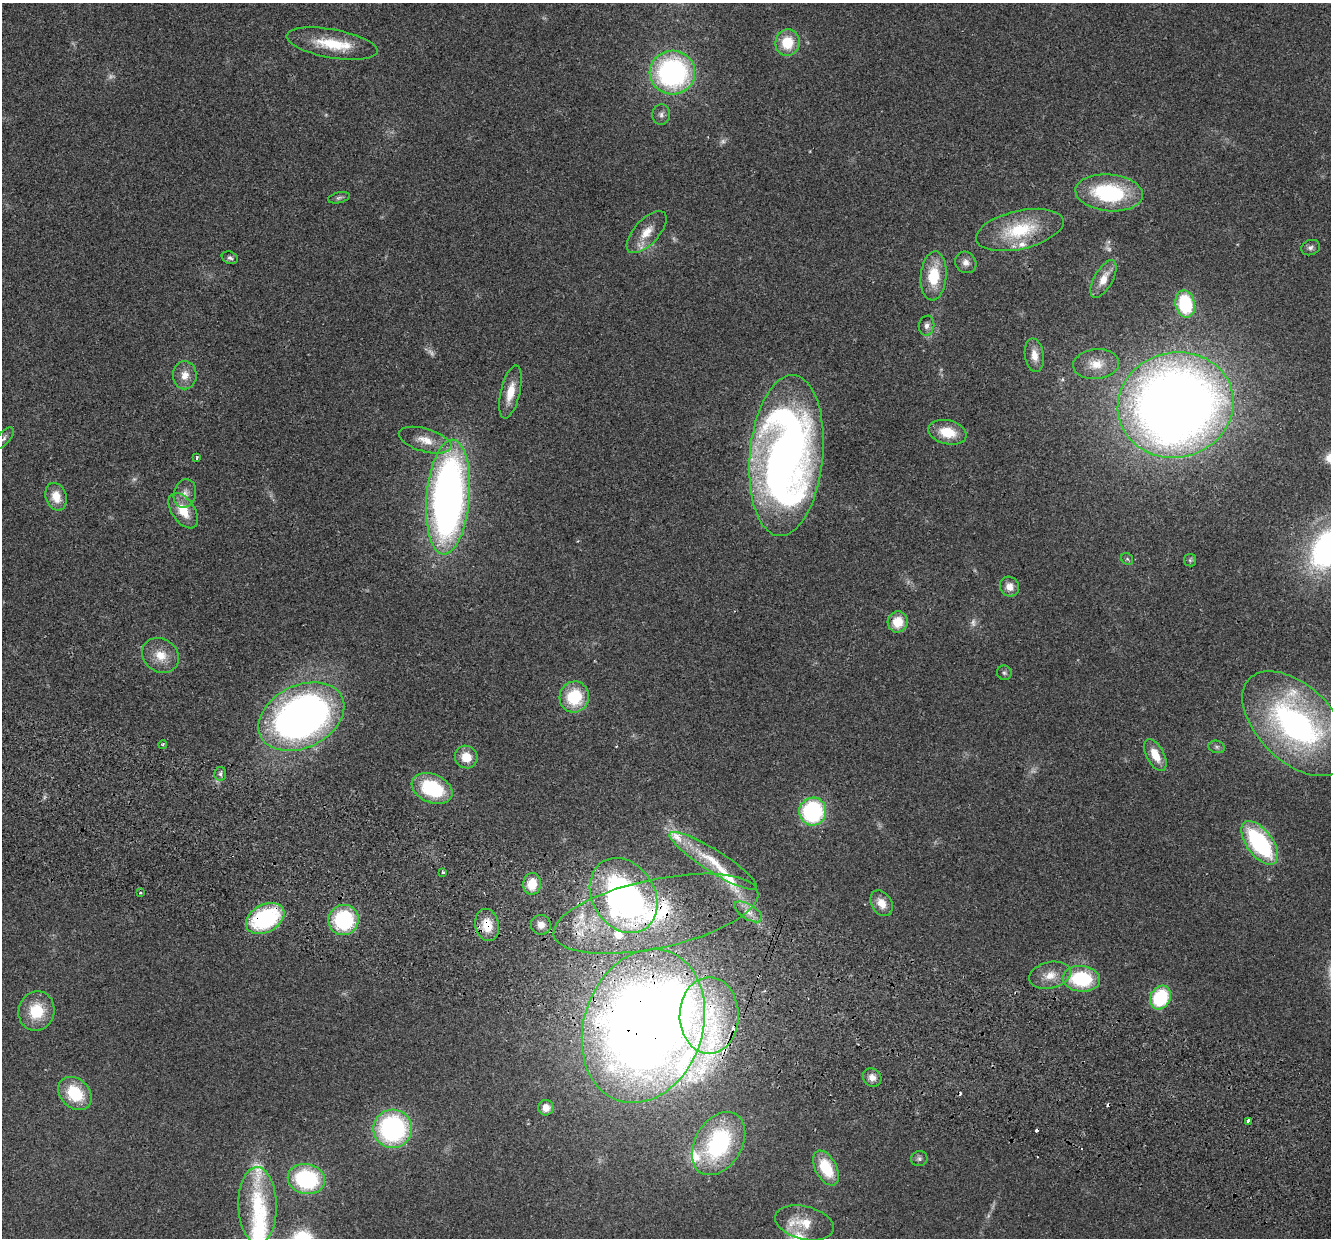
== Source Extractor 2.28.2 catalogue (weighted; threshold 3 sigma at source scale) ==
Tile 6 of 4 x 4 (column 2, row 2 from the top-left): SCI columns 1351-2679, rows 2657-3892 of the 5357 x 5440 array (HDU 1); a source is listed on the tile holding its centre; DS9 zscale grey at full resolution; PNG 1333 x 1240 px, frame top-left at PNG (2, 3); each listed source drawn as its Kron ellipse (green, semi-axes under 4 px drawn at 4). Shown black and unused: <1% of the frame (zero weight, under 2 of 3 exposures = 3% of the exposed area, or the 3 px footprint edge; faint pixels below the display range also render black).
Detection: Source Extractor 2.28.2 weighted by HDU 2 'WHT'; one run over the whole footprint, this tile lists its part. Background 0.0531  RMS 0.0079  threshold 0.0354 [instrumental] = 3 sigma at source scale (4.5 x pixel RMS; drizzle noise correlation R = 1.50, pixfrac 1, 0.05/0.05 arcsec/px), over >= 5 px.
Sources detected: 103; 8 too faint to see at this stretch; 2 inside a brighter object's white glare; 8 cosmic-ray / hot-pixel residue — neither listed nor drawn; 10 inside a brighter listed object's ellipse — not listed separately; the other 75 listed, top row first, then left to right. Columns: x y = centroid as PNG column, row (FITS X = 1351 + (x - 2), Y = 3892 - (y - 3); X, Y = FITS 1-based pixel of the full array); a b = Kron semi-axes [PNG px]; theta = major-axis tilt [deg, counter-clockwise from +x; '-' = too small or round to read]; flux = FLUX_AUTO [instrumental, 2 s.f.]
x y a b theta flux
787 43 13 12 - 22
332 44 46 14 -10 30
672 73 22 22 - 160
661 114 10 9 - 3.3
1109 193 34 18 -5 73
339 198 11 5 13 2
1020 230 45 19 13 45
647 232 26 12 47 13
1310 248 9 7 20 2.6
230 258 8 6 -19 2
966 262 11 10 - 4.9
934 276 24 13 85 28
1103 279 21 9 61 11
1185 304 14 9 -80 48
927 326 10 7 80 3.8
1034 355 17 9 -81 8.5
1096 364 23 15 6 14
185 375 14 12 88 8.4
510 392 27 9 77 14
1176 405 58 52 14 1000
947 432 19 12 -14 20
4 438 13 6 48 2.9
425 440 27 11 -16 13
786 455 81 36 85 600
197 458 3 3 - 2.1
185 493 14 11 74 6.8
56 497 14 10 -72 11
448 497 57 21 85 470
183 511 20 11 -56 18
1127 559 6 5 - 1.3
1190 560 6 6 - 1.4
1009 587 10 9 - 6.8
898 622 10 10 - 16
160 655 19 16 -35 14
1004 673 7 7 - 1.7
574 697 15 15 - 36
301 717 45 31 26 450
1295 724 64 37 -44 220
163 744 4 3 - 1.2
1217 747 8 6 -16 1.9
1155 755 17 8 -62 14
466 757 12 11 - 13
220 774 7 6 - 2.1
432 788 21 14 -23 56
813 811 14 13 - 94
1260 843 25 13 -53 90
713 861 51 11 -32 22
443 872 3 3 - 2.1
532 884 11 9 84 16
140 893 3 3 - 1.5
624 895 40 31 -58 250
881 903 14 10 -57 9.4
748 912 16 7 -32 6.1
656 914 104 34 12 130
265 918 20 13 28 88
344 920 15 15 - 70
487 925 16 11 -78 17
541 925 10 10 - 5.9
1050 975 21 13 13 12
1081 979 18 13 -5 53
1160 997 12 10 61 53
36 1011 20 18 73 26
709 1016 38 29 89 69
643 1026 79 59 71 1200
872 1077 10 8 -44 5.2
75 1093 19 14 -45 32
546 1108 8 7 - 7.2
1248 1121 4 3 - 8.1
393 1129 19 19 - 130
718 1144 34 23 58 96
919 1159 8 7 - 2.3
826 1168 19 10 -62 31
306 1179 19 15 -11 77
257 1205 38 19 -88 39
804 1223 30 16 -14 18
Overlapping masked pixels (flux is a lower limit): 5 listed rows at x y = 656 914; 265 918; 487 925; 709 1016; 643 1026
Isophote crosses this tile's border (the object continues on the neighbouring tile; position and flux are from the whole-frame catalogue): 1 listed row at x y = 4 438